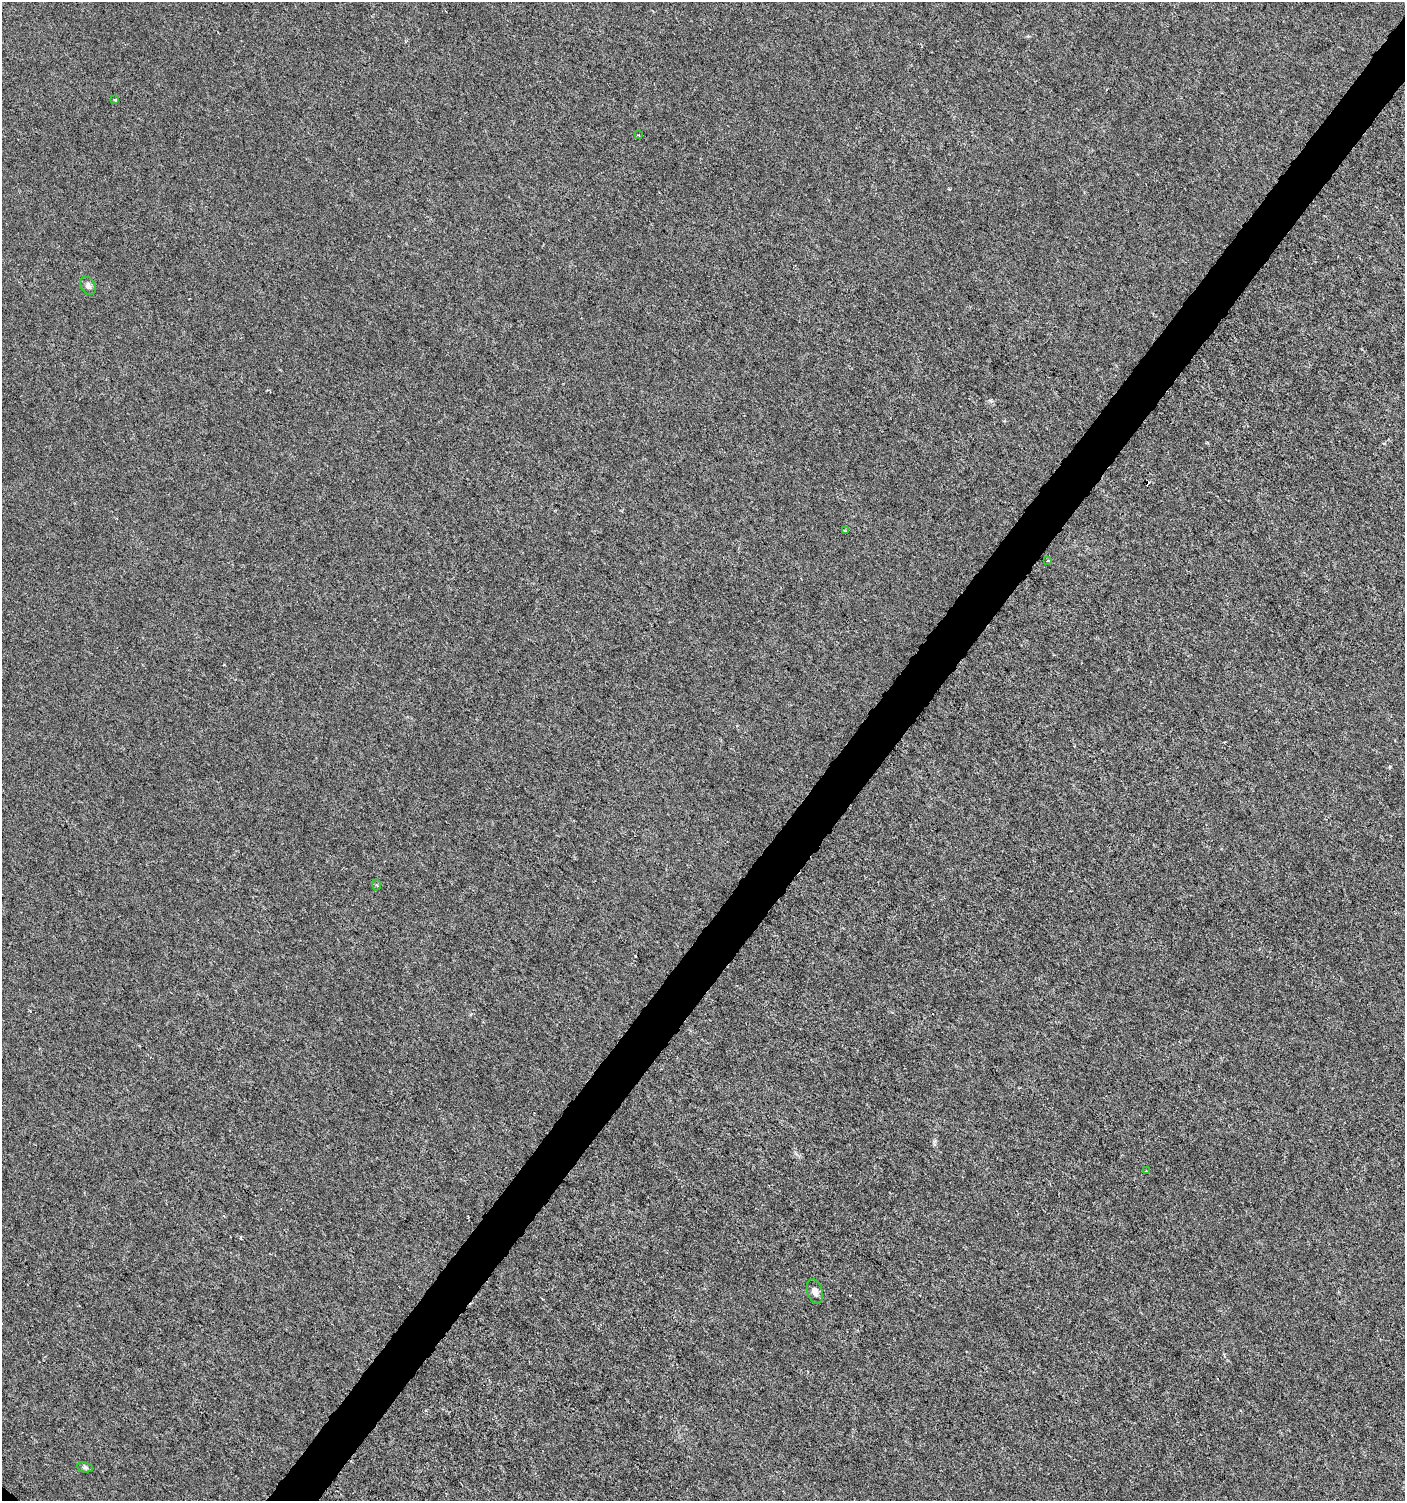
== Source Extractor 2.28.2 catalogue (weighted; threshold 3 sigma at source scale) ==
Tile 10 of 4 x 4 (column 2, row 3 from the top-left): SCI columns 1578-2980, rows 1505-3003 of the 6026 x 6000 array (HDU 1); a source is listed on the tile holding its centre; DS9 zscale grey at full resolution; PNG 1407 x 1503 px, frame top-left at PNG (2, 2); each listed source drawn as its Kron ellipse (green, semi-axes under 4 px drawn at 4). Shown black and unused: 3% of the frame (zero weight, under 3 of 6 exposures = <1% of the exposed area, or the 3 px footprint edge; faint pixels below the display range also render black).
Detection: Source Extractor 2.28.2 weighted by HDU 2 'WHT'; one run over the whole footprint, this tile lists its part. Background -1.05e-05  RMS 0.0012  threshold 0.00501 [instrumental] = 3 sigma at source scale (4.09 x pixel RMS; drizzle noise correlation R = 1.36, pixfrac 0.8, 0.0396/0.0396 arcsec/px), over >= 5 px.
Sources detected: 10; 1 cosmic-ray / hot-pixel residue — neither listed nor drawn; the other 9 listed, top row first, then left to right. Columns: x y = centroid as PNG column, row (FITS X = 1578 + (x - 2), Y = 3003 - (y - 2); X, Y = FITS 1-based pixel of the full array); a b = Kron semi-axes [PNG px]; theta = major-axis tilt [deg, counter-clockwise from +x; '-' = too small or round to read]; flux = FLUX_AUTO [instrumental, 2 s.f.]
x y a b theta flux
115 100 3 2 - 0.12
638 135 4 3 - 0.11
88 286 10 7 -57 0.41
845 531 4 3 - 0.13
1048 560 3 3 - 0.17
377 885 5 4 - 0.14
1146 1171 3 3 - 0.083
815 1291 12 7 -74 0.6
85 1467 8 5 -10 0.25